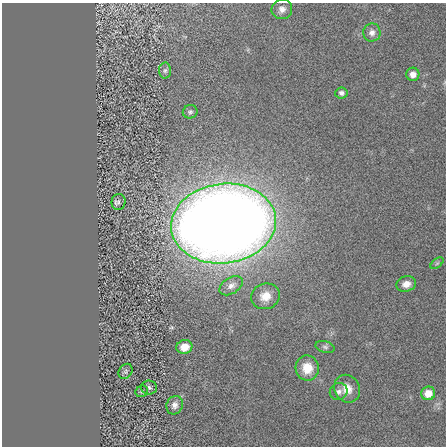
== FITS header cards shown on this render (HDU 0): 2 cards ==
NAXIS1  =                  444
NAXIS2  =                  444

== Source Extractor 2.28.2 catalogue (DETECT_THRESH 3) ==
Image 444 x 444 px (HDU 0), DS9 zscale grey, 1 PNG px = 1 image px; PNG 448 x 448 px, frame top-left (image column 1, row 444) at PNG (2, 3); each listed source drawn as its Kron ellipse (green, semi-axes under 4 px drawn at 4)
Background 0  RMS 0.044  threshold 0.131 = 3 sigma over >= 5 px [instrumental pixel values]
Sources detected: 22; all 22 listed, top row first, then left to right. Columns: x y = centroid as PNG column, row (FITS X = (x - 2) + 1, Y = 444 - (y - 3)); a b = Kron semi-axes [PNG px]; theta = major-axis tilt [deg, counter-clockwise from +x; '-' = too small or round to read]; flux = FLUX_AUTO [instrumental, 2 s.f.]
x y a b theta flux
282 9 10 10 - 17
372 33 9 8 - 14
165 70 8 6 88 7.4
413 74 6 6 - 20
341 93 6 5 - 8.9
190 112 7 6 - 6.7
118 202 8 7 - 7.9
223 224 53 40 7 6300
437 263 7 4 37 4.6
406 284 10 7 14 23
231 286 13 8 33 17
265 296 14 12 16 41
184 347 8 7 - 42
325 347 9 5 -16 7.8
307 368 12 11 - 55
126 371 8 6 55 7
149 387 8 7 - 7.5
347 389 14 12 -59 36
142 391 6 5 - 5.8
339 392 9 8 - 13
428 393 7 6 - 35
175 405 9 8 - 15